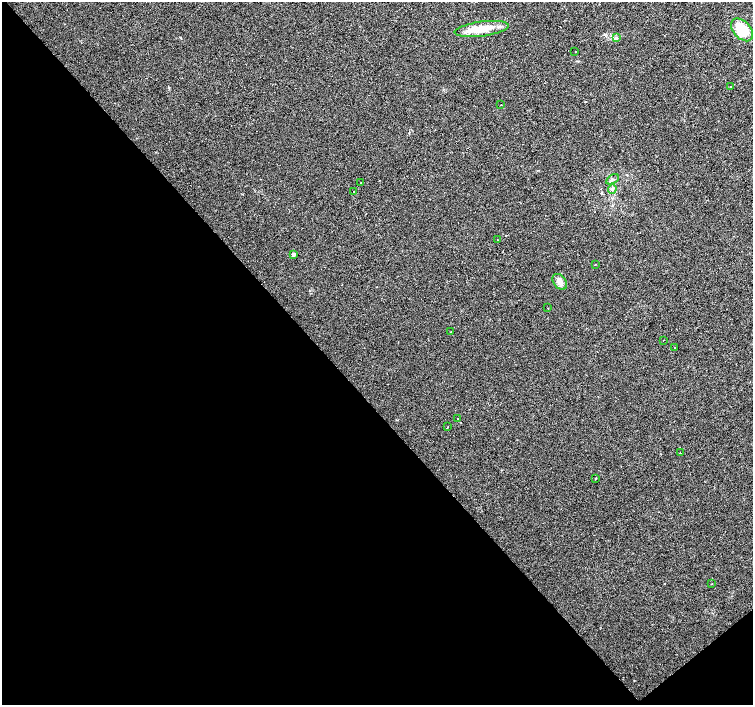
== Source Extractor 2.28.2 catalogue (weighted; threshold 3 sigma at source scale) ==
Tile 14 of 4 x 4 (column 2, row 4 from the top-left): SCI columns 1502-3002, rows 145-1549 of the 6008 x 5969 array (HDU 1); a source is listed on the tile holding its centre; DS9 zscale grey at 2 x 2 block average (1 PNG px = mean of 2 x 2 image px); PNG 755 x 707 px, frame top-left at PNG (2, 2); each listed source drawn as its Kron ellipse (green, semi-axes under 4 px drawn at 4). Shown black and unused: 44% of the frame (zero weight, under 2 of 3 exposures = <1% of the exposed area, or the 3 px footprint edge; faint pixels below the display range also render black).
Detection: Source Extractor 2.28.2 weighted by HDU 2 'WHT'; one run over the whole footprint, this tile lists its part. Background 0.0312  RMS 0.0061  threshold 0.0272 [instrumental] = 3 sigma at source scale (4.5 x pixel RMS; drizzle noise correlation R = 1.50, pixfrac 1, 0.0396/0.0396 arcsec/px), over >= 5 px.
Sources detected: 33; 9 cosmic-ray / hot-pixel residue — neither listed nor drawn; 1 inside a brighter listed object's ellipse — not listed separately; the other 23 listed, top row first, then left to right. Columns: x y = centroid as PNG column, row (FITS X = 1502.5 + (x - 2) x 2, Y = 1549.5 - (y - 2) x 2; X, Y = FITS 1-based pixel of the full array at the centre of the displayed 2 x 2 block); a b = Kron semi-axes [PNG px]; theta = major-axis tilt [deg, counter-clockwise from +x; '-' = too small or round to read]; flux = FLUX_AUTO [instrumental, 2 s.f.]
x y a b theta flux
482 29 27 7 7 25
742 30 13 8 -49 45
616 38 4 3 - 1.9
575 51 2 2 - 0.67
730 86 2 2 - 1.3
501 105 2 2 - 1.3
612 179 7 3 30 2.9
361 182 2 2 - 1.2
612 189 5 4 - 2.9
354 191 2 2 - 2
497 240 2 2 - 1.3
293 254 3 2 - 6.5
595 265 2 2 - 2.2
560 282 9 6 -53 8
548 308 2 2 - 4.9
450 332 2 2 - 2.2
663 340 2 2 - 4.2
674 348 2 2 - 1.5
457 419 2 2 - 0.62
447 427 2 2 - 4.9
680 453 2 2 - 1.7
596 478 2 2 - 1.1
712 583 2 2 - 0.59
Diffuse or blended objects may show on this block-average render without a row.